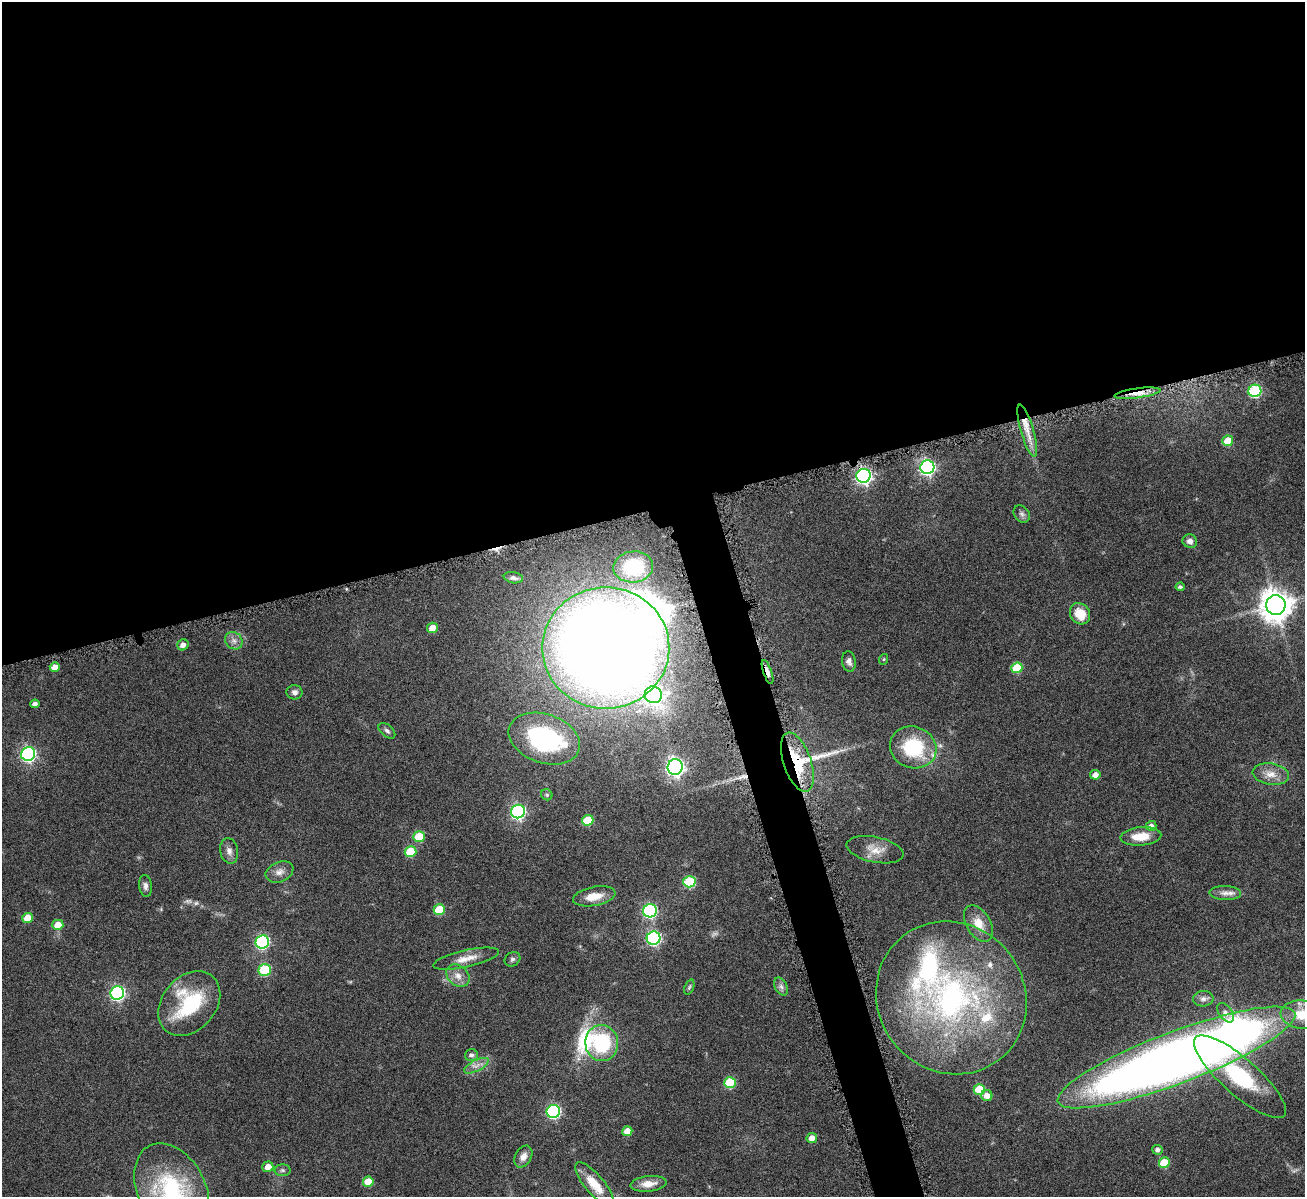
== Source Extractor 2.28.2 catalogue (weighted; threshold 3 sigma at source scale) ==
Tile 2 of 4 x 4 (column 2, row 1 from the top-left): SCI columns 1311-2613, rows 3860-5054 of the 5223 x 5210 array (HDU 1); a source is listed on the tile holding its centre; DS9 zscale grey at full resolution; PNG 1307 x 1199 px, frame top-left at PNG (2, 2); each listed source drawn as its Kron ellipse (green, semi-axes under 4 px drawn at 4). Shown black and unused: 45% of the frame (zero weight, under 4 of 8 exposures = <1% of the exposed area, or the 3 px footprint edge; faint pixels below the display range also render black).
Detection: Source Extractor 2.28.2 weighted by HDU 2 'WHT'; one run over the whole footprint, this tile lists its part. Background 0.108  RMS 0.0052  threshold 0.0211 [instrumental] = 3 sigma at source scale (4.09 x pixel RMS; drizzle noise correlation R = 1.36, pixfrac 0.8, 0.05/0.05 arcsec/px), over >= 5 px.
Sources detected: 99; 3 too faint to see at this stretch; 2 inside a brighter object's white glare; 1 cosmic-ray / hot-pixel residue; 1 long thin detection or spike segment (spike, bleed or trail) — neither listed nor drawn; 6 inside a brighter listed object's ellipse — not listed separately; the other 86 listed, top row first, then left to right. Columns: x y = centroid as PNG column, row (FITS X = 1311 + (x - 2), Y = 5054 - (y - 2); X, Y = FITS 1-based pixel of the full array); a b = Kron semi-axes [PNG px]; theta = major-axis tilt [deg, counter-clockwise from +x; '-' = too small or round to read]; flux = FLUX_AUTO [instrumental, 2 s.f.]
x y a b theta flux
1255 391 6 6 - 52
1137 393 23 5 8 5.3
1027 431 27 6 -74 7.2
1228 441 5 5 - 11
927 467 7 6 - 120
863 476 7 7 - 160
1022 514 9 7 -50 1.5
1190 541 7 6 - 2.4
633 567 20 15 4 26
513 578 10 5 -9 1.5
1180 587 4 4 - 1.1
1276 605 10 10 - 800
1080 614 11 9 -54 10
432 628 5 5 - 5.3
234 641 9 8 - 2.6
183 645 6 5 - 2.4
606 648 63 60 0 910
884 659 5 3 - 0.51
849 661 10 7 -81 1.9
55 667 5 4 - 4.8
1017 668 5 5 - 17
767 672 12 3 -71 2.7
295 692 8 7 - 1.8
653 695 8 8 - 170
35 704 4 4 - 1.9
387 731 10 5 -41 1.4
544 739 37 24 -19 63
913 747 23 20 -19 31
28 754 7 7 - 110
797 762 31 14 -71 22
675 767 8 7 - 200
1271 774 18 10 -9 5.5
1095 775 5 4 - 3.5
547 795 6 5 - 1
518 812 7 6 - 100
588 820 6 5 - 16
1151 826 5 5 - 2.1
1141 836 20 9 5 9.2
419 837 6 5 - 12
875 850 29 12 -12 6.8
229 851 13 9 -78 2.8
411 851 6 5 - 16
279 872 14 10 23 3.4
689 882 6 5 - 28
146 886 11 6 -83 1.9
1225 893 16 7 -2 3
594 896 21 9 11 7.8
439 910 5 5 - 15
650 911 7 6 - 83
28 918 5 5 - 7.1
978 924 20 12 -58 7.3
58 925 5 5 - 7.1
654 938 7 6 - 86
262 942 7 6 - 75
466 959 34 8 13 6.3
512 959 8 7 - 1.3
265 970 6 6 - 29
458 976 13 9 -42 4.4
689 987 8 4 69 0.79
781 987 9 6 -63 1.6
117 993 7 6 - 100
951 998 78 73 -52 160
1203 999 10 7 5 2.1
189 1003 36 26 49 38
1226 1013 11 6 -54 2.1
1302 1015 22 14 -5 13
602 1043 18 16 -84 33
471 1055 6 6 - 1.6
1176 1057 127 26 21 690
476 1066 13 5 27 2.8
1240 1077 59 18 -41 52
730 1083 5 5 - 23
979 1089 5 5 - 15
987 1095 5 5 - 3.9
553 1111 7 6 - 81
627 1131 5 5 - 6.1
812 1138 5 5 - 3.6
1158 1150 5 5 - 1.7
523 1157 11 8 61 3
1164 1163 5 5 - 14
268 1167 5 5 - 3.9
282 1170 8 6 0 1.1
368 1182 5 5 - 9.3
594 1184 27 9 -50 10
648 1184 18 7 6 5.5
172 1190 50 33 -63 55
Overlapping masked pixels (flux is a lower limit): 4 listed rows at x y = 1137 393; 1027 431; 767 672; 797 762
Isophote crosses this tile's border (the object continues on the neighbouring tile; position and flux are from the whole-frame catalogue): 2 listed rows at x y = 1302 1015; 172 1190